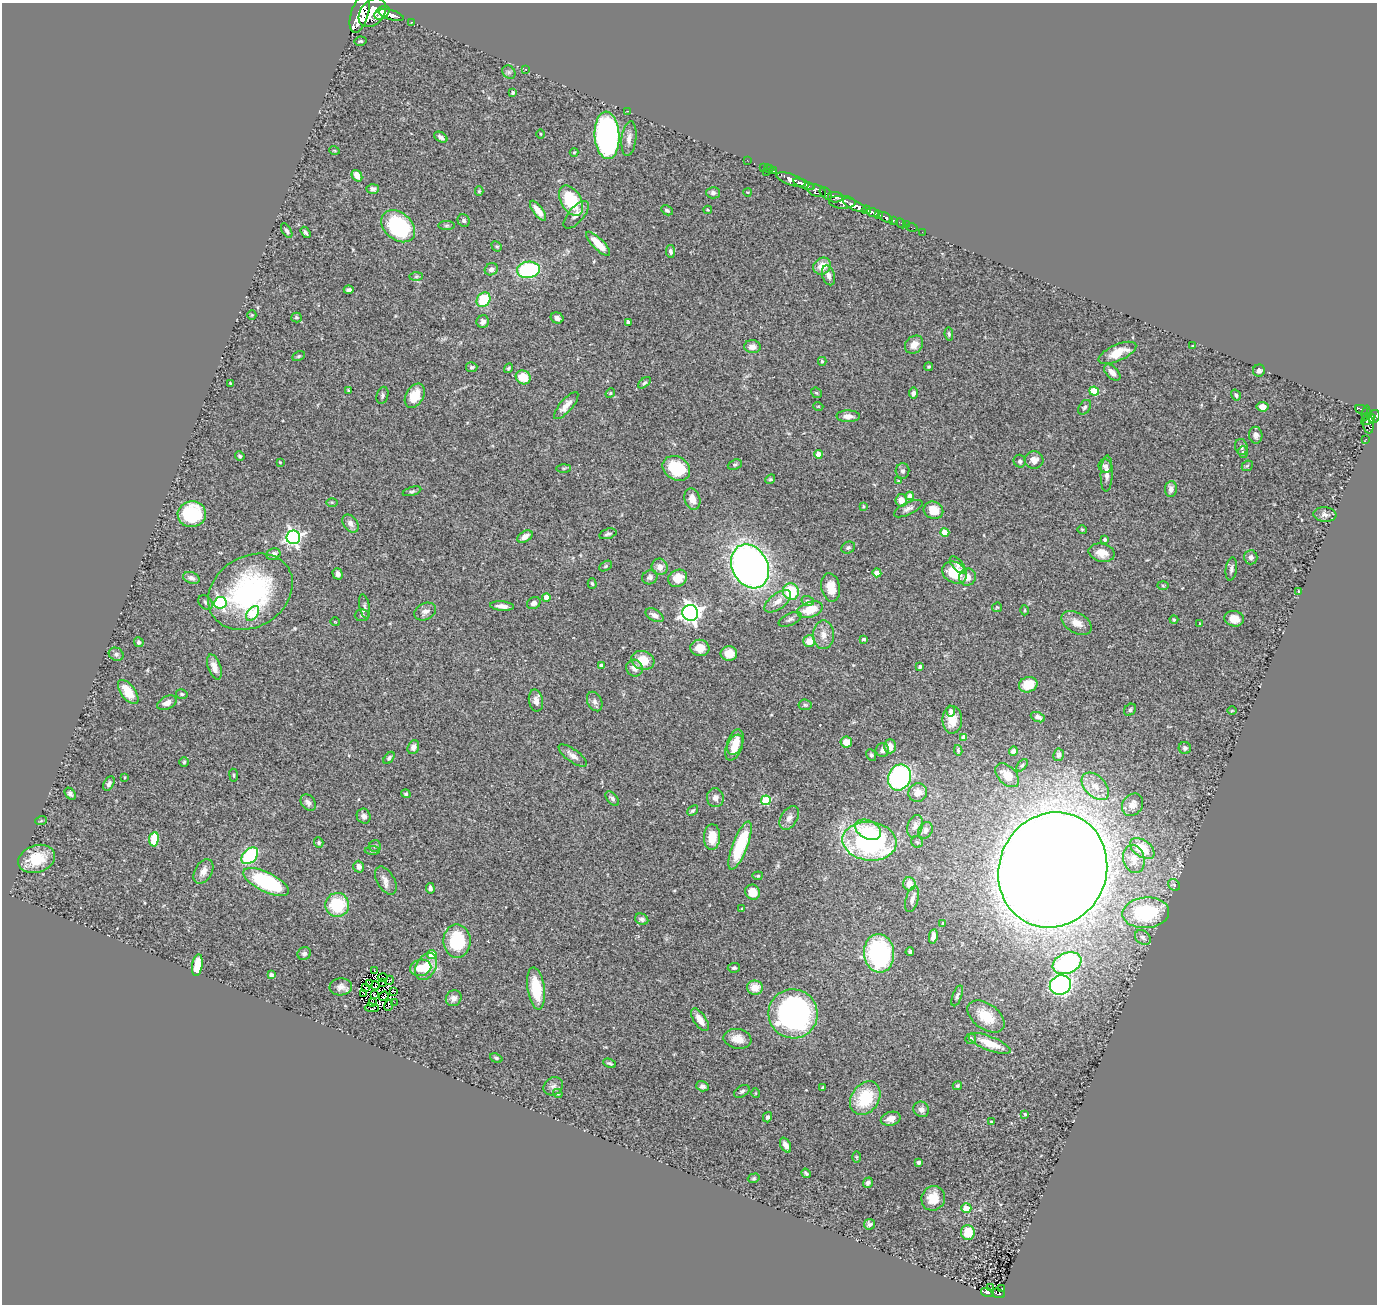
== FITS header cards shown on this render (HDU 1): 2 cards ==
NAXIS1  =                 1375
NAXIS2  =                 1302

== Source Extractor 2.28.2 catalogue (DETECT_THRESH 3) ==
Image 1375 x 1302 px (HDU 1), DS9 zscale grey, 1 PNG px = 1 image px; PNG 1379 x 1306 px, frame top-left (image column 1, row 1302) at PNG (2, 3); each listed source drawn as its Kron ellipse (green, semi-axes under 4 px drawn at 4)
Background 1.12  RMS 0.058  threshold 0.174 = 3 sigma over >= 5 px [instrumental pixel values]
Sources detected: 344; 6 with non-positive FLUX_AUTO (blend fragments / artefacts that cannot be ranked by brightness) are neither listed nor drawn; the other 338 listed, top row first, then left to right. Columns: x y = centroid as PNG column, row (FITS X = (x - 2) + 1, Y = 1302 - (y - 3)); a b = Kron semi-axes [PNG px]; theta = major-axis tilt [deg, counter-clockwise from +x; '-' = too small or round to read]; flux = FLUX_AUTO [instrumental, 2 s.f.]
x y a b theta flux
360 13 20 8 73 7400
372 13 16 11 51 7100
382 13 8 5 36 3500
391 15 13 5 -16 3100
412 22 2 2 - 15
361 41 6 4 12 5.8
526 69 3 3 - 12
509 72 7 6 - 8.6
513 92 3 3 - 7.8
628 111 2 2 - 15
541 134 4 3 - 3.3
607 135 24 12 -87 1100
441 137 7 4 -32 14
629 139 17 7 83 28
334 150 5 3 - 4.1
574 152 4 4 - 4.3
747 160 2 2 - 12
764 167 3 2 - 45
769 169 5 2 - 23
774 171 3 2 - 54
767 172 2 2 - 15
357 176 6 5 - 41
791 179 15 5 -19 2900
804 184 11 3 -21 2700
373 189 6 5 - 13
479 191 4 4 - 4.9
816 191 10 6 -21 780
748 192 4 3 - 2.8
713 193 7 6 - 11
826 193 7 5 -46 820
835 197 7 5 -5 820
571 201 16 10 -60 200
842 202 13 6 -3 2200
855 205 13 4 -25 4500
667 210 6 4 -28 7.3
708 210 4 4 - 4.1
867 210 4 3 - 640
538 211 12 5 -53 43
873 213 6 4 -17 1400
878 214 3 2 - 410
576 215 17 7 49 29
885 217 8 4 -31 290
464 220 6 5 - 8.3
893 220 3 3 - 440
901 223 5 3 - 54
447 225 8 4 0 6.5
906 225 2 2 - 12
398 226 19 13 -39 390
912 227 6 2 -18 21
287 231 8 4 -58 7.8
305 232 6 3 -57 8
922 232 2 2 - 10
598 244 16 5 -45 66
497 246 5 4 - 5.7
671 251 6 4 -80 11
822 266 9 8 - 58
491 269 7 6 - 16
528 270 11 8 8 360
828 275 10 6 -73 20
416 276 7 4 1 7.5
349 290 5 3 - 9.8
484 300 8 6 51 150
252 315 5 4 - 4.3
296 317 5 5 - 6.1
557 318 7 5 -16 17
483 322 6 6 - 15
628 322 4 4 - 14
949 334 6 4 -80 6.4
914 345 10 8 44 33
1193 346 3 2 - 4
752 347 8 6 -5 23
1117 353 20 8 24 75
299 356 7 4 27 6.2
822 361 4 4 - 6.7
472 367 6 5 - 8.4
929 367 4 4 - 4.7
508 368 5 4 - 5.9
1259 371 6 6 - 12
1112 372 10 5 -44 31
523 377 7 7 - 82
230 383 3 2 - 2.9
644 383 7 4 37 6.7
348 390 3 3 - 5
1094 391 5 4 - 140
610 393 5 4 - 4.4
816 393 6 4 -42 5.1
913 393 5 4 - 14
382 395 9 5 75 10
1236 395 6 4 -57 7.8
415 396 13 8 60 79
566 406 17 6 49 33
818 406 5 3 - 3.2
1085 407 8 5 55 9.1
1262 407 6 4 -7 38
1362 410 6 3 -22 230
1366 413 7 4 80 380
848 416 12 6 -1 24
1374 416 7 5 64 790
1368 420 8 3 32 540
1369 424 9 5 -87 510
1256 435 8 6 -80 14
1366 439 3 2 - 14
1241 447 8 6 -75 12
1243 452 6 4 -75 6.5
818 454 4 4 - 51
240 456 5 4 - 6.6
1034 460 9 8 - 32
1020 461 6 6 - 10
280 462 3 3 - 2.8
735 465 7 5 20 6.4
1105 466 7 6 - 14
1247 466 6 4 42 5.4
564 468 7 4 0 5.2
676 468 14 11 -33 160
902 471 7 7 - 10
1107 474 18 6 88 25
770 479 5 4 - 4.9
898 481 3 3 - 3.7
1171 489 8 6 83 17
412 491 9 4 17 7.9
910 496 4 4 - 26
692 499 11 7 -74 39
901 500 6 6 - 45
332 502 6 4 -1 4.9
863 506 3 3 - 3.8
908 509 15 6 26 18
933 510 10 8 -23 62
192 514 14 13 - 240
1325 515 11 7 -6 19
350 523 10 7 -53 20
1082 530 5 4 - 4.3
945 532 4 4 - 68
608 534 9 5 16 10
293 537 7 7 - 1200
525 537 8 5 32 23
1105 539 3 3 - 6.8
848 548 7 5 25 8.3
1102 553 13 9 -13 44
273 554 7 5 21 21
1251 557 7 6 - 16
958 565 10 5 -48 13
606 566 7 4 28 6.4
750 566 23 17 -63 2300
660 567 8 8 - 27
1231 569 12 5 82 13
954 572 13 10 -31 150
877 573 4 4 - 64
337 574 6 5 - 15
650 577 8 7 - 11
967 577 8 8 - 33
191 578 8 5 -20 16
678 578 10 8 29 47
592 583 5 4 - 5.4
1163 585 5 3 - 3.8
831 587 14 9 -79 59
250 592 45 35 32 690
791 592 8 8 - 160
1299 592 4 2 - 3.4
546 597 4 4 - 49
778 601 15 7 37 36
808 601 6 5 - 8.2
205 602 8 6 -46 9.9
220 603 6 6 - 570
534 603 7 5 35 18
365 606 12 5 -79 11
502 606 12 4 -5 24
997 607 5 4 - 4.1
810 610 13 7 17 83
1024 610 5 3 - 3.6
425 612 11 8 27 19
253 613 8 5 54 160
690 613 8 8 - 2000
362 615 7 6 - 11
655 615 10 5 -30 22
790 619 12 6 26 13
1234 619 10 7 -12 37
1174 620 4 3 - 4
335 622 5 3 - 2.7
1077 623 16 10 -29 39
1200 624 4 3 - 3.5
823 635 14 10 90 37
864 639 4 3 - 6.1
809 641 6 5 - 58
139 642 5 4 - 11
700 648 9 8 - 41
116 654 8 6 -28 10
729 654 8 7 - 49
643 660 12 9 -17 77
601 666 4 3 - 19
214 667 13 6 -71 25
920 667 4 3 - 12
634 668 8 8 - 32
1028 685 9 7 19 85
128 692 14 7 -53 77
182 694 6 4 -17 5.8
536 701 11 7 -79 30
595 701 10 7 -63 14
167 703 10 6 27 24
805 705 6 5 - 6.7
1130 710 6 5 - 8
1232 710 5 3 - 3.2
951 711 5 4 - 12
1038 717 7 4 -22 14
952 720 14 10 88 48
964 738 4 4 - 32
735 742 13 7 70 47
846 742 6 5 - 44
890 746 7 5 90 32
413 747 7 5 66 16
734 748 14 7 66 57
1185 748 6 6 - 12
882 750 7 7 - 15
958 750 5 3 - 6.6
1013 751 5 4 - 12
871 755 6 4 -63 7.3
1059 755 6 5 - 8.9
573 756 16 6 -36 23
389 758 7 4 52 7.9
184 762 4 4 - 5.6
1022 765 7 4 50 6.3
234 775 6 3 -82 4.7
1007 775 14 9 -45 54
125 777 4 3 - 3.4
899 777 13 11 67 720
109 784 8 5 61 14
1095 786 16 10 -45 53
918 793 9 9 - 34
70 794 7 4 -51 11
406 794 5 4 - 6.4
612 798 8 5 -48 9.9
715 798 9 8 - 21
766 800 5 5 - 190
308 803 9 6 -52 17
1132 805 12 10 53 37
693 810 6 4 41 6.6
364 816 7 7 - 15
789 818 13 8 59 22
41 821 6 4 20 5
915 826 11 7 73 25
868 830 14 9 -26 57
925 830 9 6 60 16
712 837 13 8 87 72
154 839 7 5 82 89
869 841 27 19 -7 820
917 842 6 5 - 7.2
319 843 5 4 - 8.1
375 846 6 6 - 8.3
740 846 25 7 69 240
1142 848 14 8 -35 91
372 851 7 4 0 6.6
250 856 10 6 45 310
37 859 19 13 18 120
1134 859 14 10 -77 32
359 867 6 5 - 19
1053 870 58 53 64 17000
203 871 13 8 60 31
758 876 5 3 - 4.2
386 881 15 8 -60 27
266 882 25 9 -25 450
909 884 7 6 - 37
1174 885 6 5 - 7.6
430 888 5 4 - 13
753 892 8 7 - 56
912 899 13 6 74 19
337 905 12 12 - 200
742 909 4 3 - 3.6
1146 913 23 15 5 230
642 919 7 5 -25 10
943 923 3 3 - 4.3
933 936 7 4 81 20
1143 937 8 6 -40 11
457 941 16 13 -90 230
910 952 4 3 - 7
879 953 19 15 -84 470
304 954 7 6 - 12
432 954 4 4 - 100
1067 963 15 10 22 550
197 965 11 5 81 80
426 966 14 9 63 75
421 968 11 8 11 57
734 968 6 4 5 8.8
375 971 2 2 - 5.2
271 975 4 4 - 9.4
383 977 5 2 - 3.1
389 980 5 2 - 1.5
383 983 3 2 - 4.8
369 984 2 2 - 1.6
1060 985 11 9 22 860
375 986 4 2 - 4.9
341 987 11 8 3 23
366 988 2 2 - 4
536 988 21 8 -82 140
755 988 8 7 - 56
393 991 4 2 - 2.4
364 994 3 2 - 1.7
375 994 3 2 - 2.7
384 996 5 2 - 2.7
957 996 11 4 69 9.5
454 998 8 7 - 17
394 1002 2 2 - 5.8
372 1003 2 2 - 2.3
388 1005 6 3 72 5.4
372 1008 7 2 -3 0.38
793 1014 24 24 - 1100
986 1016 21 12 -36 89
700 1020 13 6 -57 40
737 1039 14 9 -10 45
971 1039 5 5 - 7.7
989 1043 22 7 -21 73
496 1058 6 4 -20 6.7
609 1063 6 3 -24 7.6
553 1086 10 8 34 16
702 1086 6 5 - 12
957 1086 4 4 - 5.8
823 1088 4 3 - 6.1
742 1091 8 5 31 9.8
558 1093 5 3 - 4.1
755 1093 5 3 - 3.7
865 1098 18 13 56 190
921 1109 8 7 - 18
1025 1114 4 3 - 5.1
767 1117 5 4 - 9.8
891 1119 10 7 15 24
992 1122 4 2 - 6.3
785 1145 8 5 -62 20
856 1157 6 4 -88 4.5
919 1162 4 3 - 8.8
806 1173 5 3 - 7.4
754 1178 6 4 16 5.3
868 1183 5 4 - 12
933 1198 12 11 - 70
966 1208 5 4 - 55
869 1224 5 5 - 9.8
968 1232 7 7 - 84
990 1288 3 2 - 6
1002 1289 3 2 - 21
987 1293 6 3 -16 140
998 1293 7 4 -17 130
At the frame edge (FLAGS 8, measured only in part): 1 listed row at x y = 1374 416
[6 non-positive-flux detections neither listed nor drawn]